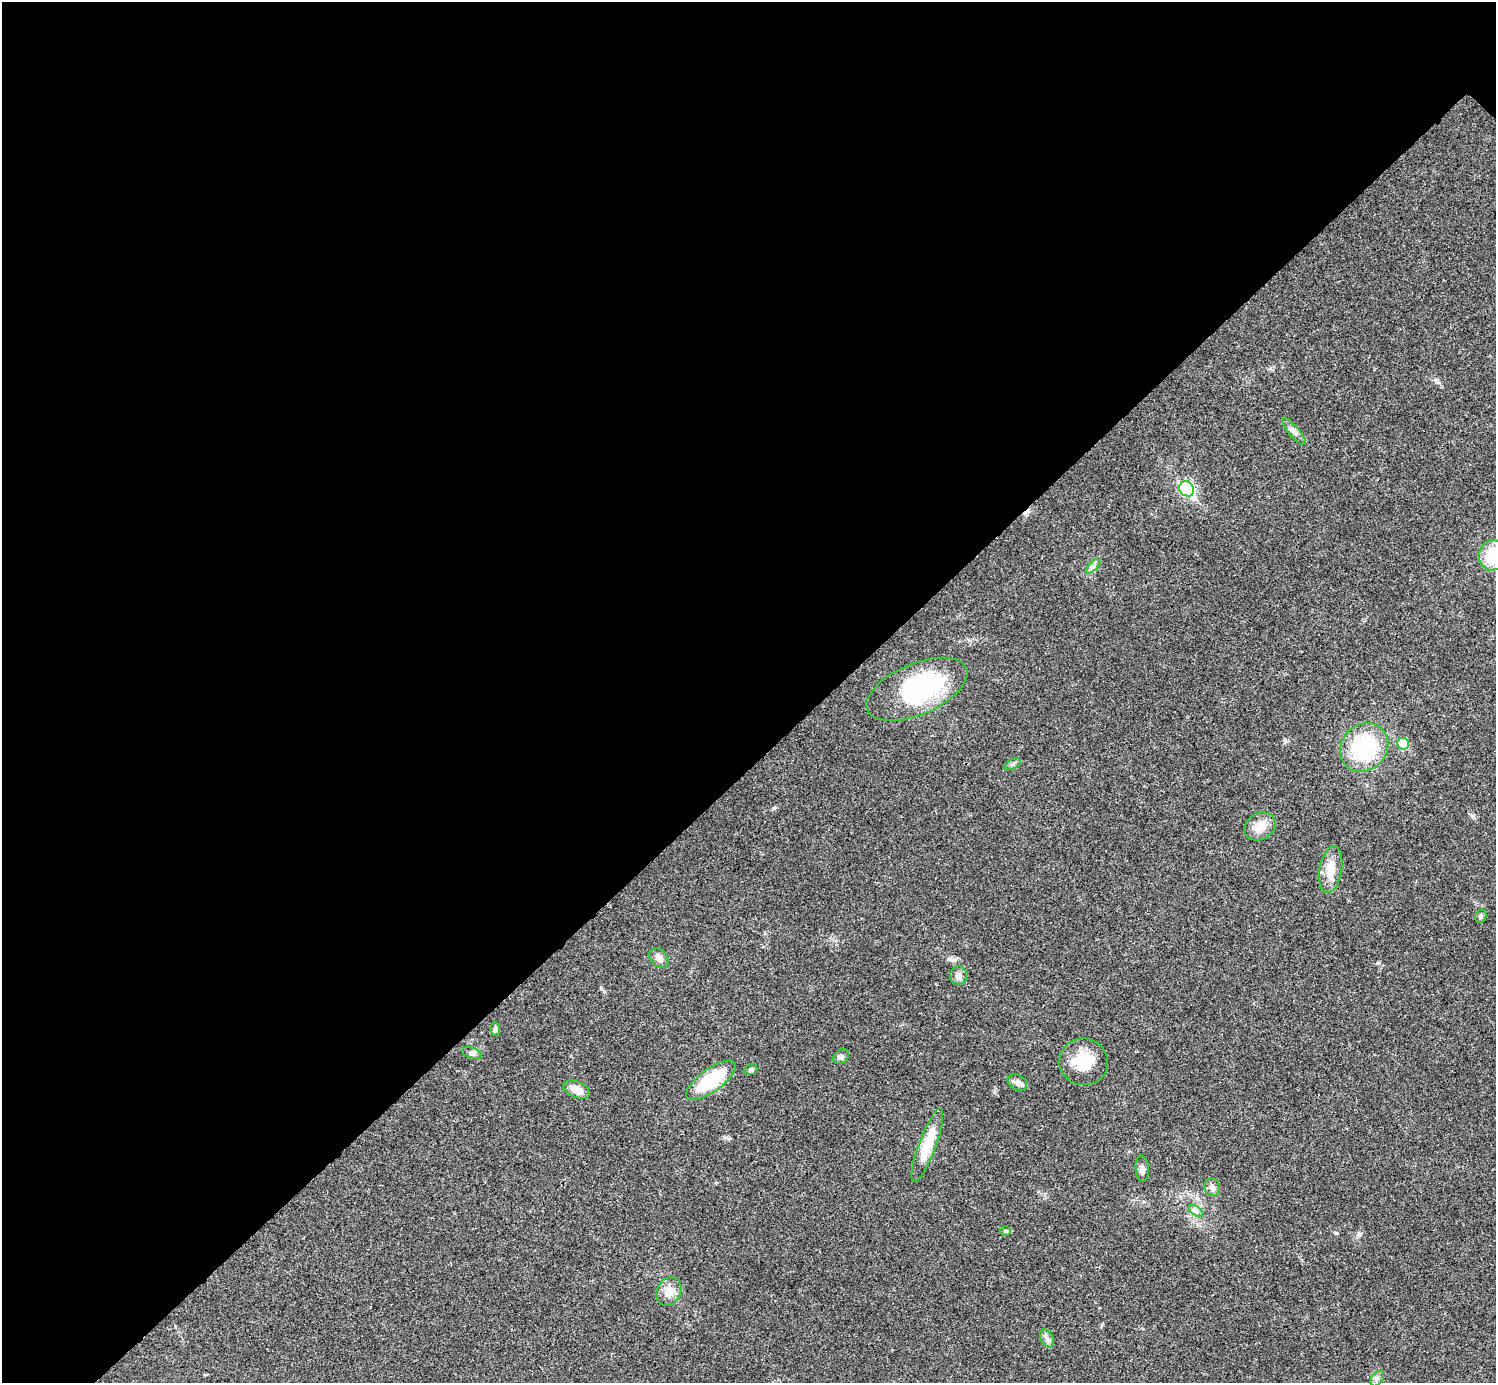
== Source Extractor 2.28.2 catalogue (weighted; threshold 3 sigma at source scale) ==
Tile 5 of 4 x 4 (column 1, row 2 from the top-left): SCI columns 7-1500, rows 3063-4443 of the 5983 x 5983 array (HDU 1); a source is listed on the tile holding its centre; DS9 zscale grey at full resolution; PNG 1498 x 1385 px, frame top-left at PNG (2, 2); each listed source drawn as its Kron ellipse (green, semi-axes under 4 px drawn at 4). Shown black and unused: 55% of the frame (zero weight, under 3 of 4 exposures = <1% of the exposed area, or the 3 px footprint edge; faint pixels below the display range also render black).
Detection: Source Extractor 2.28.2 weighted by HDU 2 'WHT'; one run over the whole footprint, this tile lists its part. Background 0.0192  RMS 0.004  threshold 0.0179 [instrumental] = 3 sigma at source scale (4.5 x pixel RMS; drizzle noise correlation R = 1.50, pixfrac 1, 0.05/0.05 arcsec/px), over >= 5 px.
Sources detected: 31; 1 inside a brighter object's white glare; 1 cosmic-ray / hot-pixel residue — neither listed nor drawn; the other 29 listed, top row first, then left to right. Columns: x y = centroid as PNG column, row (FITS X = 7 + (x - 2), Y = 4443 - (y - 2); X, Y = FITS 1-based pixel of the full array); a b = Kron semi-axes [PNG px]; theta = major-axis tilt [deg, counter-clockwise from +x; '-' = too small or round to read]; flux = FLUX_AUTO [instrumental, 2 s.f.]
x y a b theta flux
1294 431 17 5 -49 1.9
1187 489 8 7 - 58
1492 555 15 13 83 13
1093 566 9 3 45 1.1
917 689 54 25 23 50
1403 744 6 5 - 13
1364 747 26 22 48 35
1013 764 9 4 26 0.91
1260 826 16 13 31 5.6
1331 869 23 11 81 6.7
1481 916 7 5 66 0.79
659 958 11 8 -46 2.8
958 976 9 8 - 2.2
495 1029 6 5 - 1.1
472 1053 10 5 -19 1.2
841 1057 8 6 40 1
1084 1062 24 23 - 12
751 1070 6 5 - 0.89
711 1080 29 11 36 25
1017 1082 10 7 -30 1.6
576 1090 14 8 -23 5.2
927 1145 39 8 70 13
1142 1169 13 6 -87 1.8
1212 1187 9 7 -79 1.5
1196 1211 8 4 -36 1.1
1006 1231 5 4 - 0.56
669 1292 15 12 63 4.6
1047 1339 10 6 -64 1.4
1377 1379 8 5 56 1.1
Isophote crosses this tile's border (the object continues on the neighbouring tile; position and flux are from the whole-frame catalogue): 1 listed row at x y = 1492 555
Unlisted compact peaks at least as high as the median listed source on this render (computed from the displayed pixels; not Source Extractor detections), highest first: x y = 774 808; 1378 963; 1336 1233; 1473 816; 1285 741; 725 1137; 1435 380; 1360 1234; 950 959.